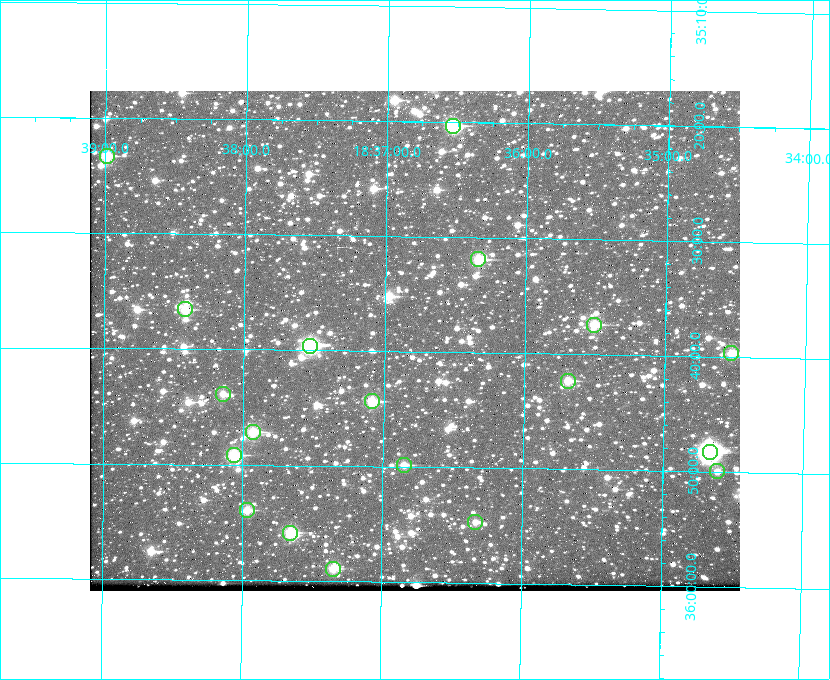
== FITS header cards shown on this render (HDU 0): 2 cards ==
NAXIS1  =                  650 / Width of table row in bytes
NAXIS2  =                  500 / Number of rows in table

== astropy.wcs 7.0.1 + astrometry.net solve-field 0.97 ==
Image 650 x 500 px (HDU 0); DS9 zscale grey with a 90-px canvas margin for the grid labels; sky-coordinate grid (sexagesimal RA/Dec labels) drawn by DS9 from the SOLVED WCS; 19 Tycho-2 reference stars matched to detected sources circled (green)
Header WCS: none
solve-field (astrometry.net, Tycho-2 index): SOLVED blind (the file carries no WCS)
Solved WCS: RA---TAN-SIP/DEC--TAN-SIP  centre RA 18:36:47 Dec +35:39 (279.20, +35.65 deg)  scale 5.21 arcsec/px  FOV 56.5' x 43.4'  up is +179 deg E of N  parity flipped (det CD > 0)
(file carries no celestial WCS; the grid is the blind solution)
Tycho-2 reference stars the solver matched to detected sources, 19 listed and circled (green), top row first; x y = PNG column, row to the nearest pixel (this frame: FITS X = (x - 90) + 1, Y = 500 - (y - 91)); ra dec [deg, ICRS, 3 dp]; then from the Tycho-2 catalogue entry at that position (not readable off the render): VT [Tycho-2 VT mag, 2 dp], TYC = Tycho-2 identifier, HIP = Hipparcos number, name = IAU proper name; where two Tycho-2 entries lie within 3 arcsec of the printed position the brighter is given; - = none
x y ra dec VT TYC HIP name
453 126 279.134 +35.339 9.91 2645-980-1 - -
107 156 279.747 +35.388 10.29 2645-648-1 - -
478 259 279.085 +35.532 9.84 2645-710-1 - -
185 309 279.606 +35.610 10.50 2645-565-1 - -
594 325 278.877 +35.623 10.37 2632-1282-1 - -
310 346 279.382 +35.660 8.88 2649-136-1 91311 -
731 353 278.632 +35.662 10.68 2636-195-1 - -
568 381 278.922 +35.705 10.37 2636-96-1 - -
223 394 279.537 +35.731 11.00 2649-31-1 - -
372 401 279.271 +35.739 10.27 2649-22-1 - -
253 432 279.483 +35.786 9.96 2649-1276-1 - -
710 452 278.667 +35.805 7.78 2636-68-1 91080 -
234 455 279.516 +35.819 10.07 2649-1464-1 - -
404 465 279.212 +35.831 10.99 2649-1529-1 - -
717 471 278.654 +35.833 11.29 2636-133-1 - -
247 510 279.492 +35.899 10.86 2649-1492-1 - -
475 522 279.083 +35.912 11.42 2649-1448-1 - -
290 533 279.414 +35.931 10.32 2649-1381-1 - -
333 569 279.337 +35.982 10.50 2649-1232-1 - -